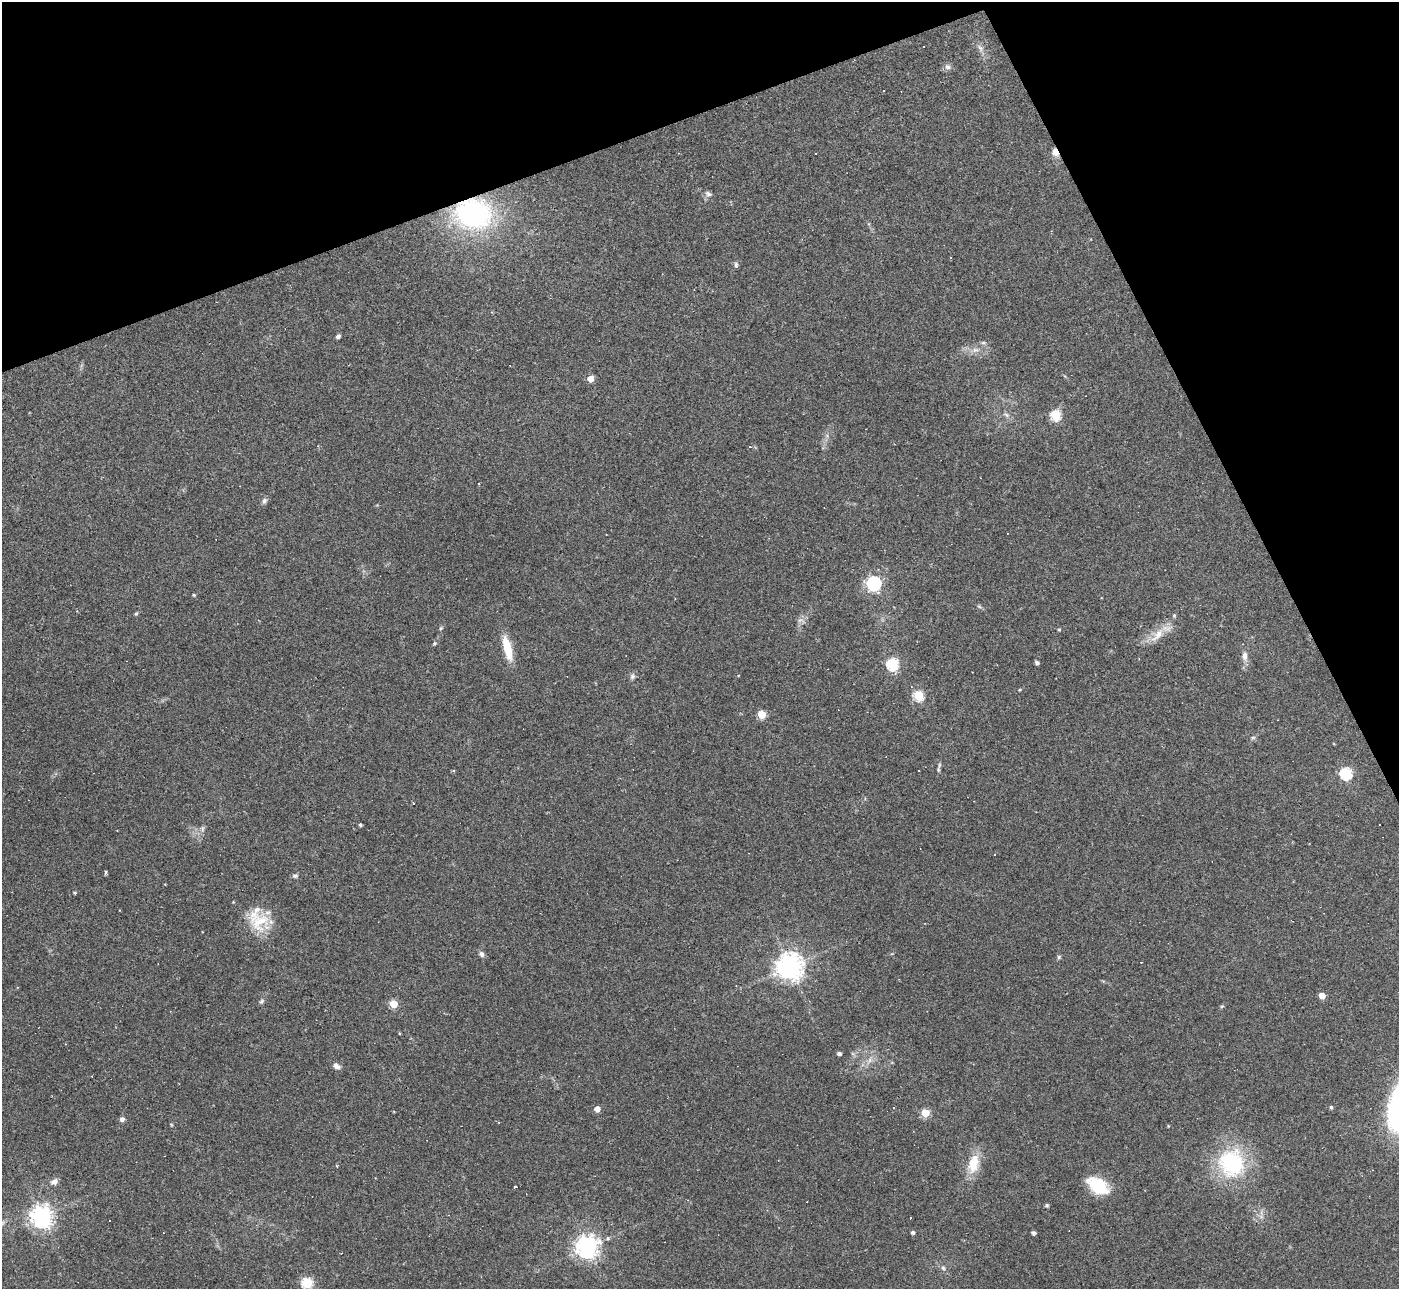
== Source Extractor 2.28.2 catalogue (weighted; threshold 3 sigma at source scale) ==
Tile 3 of 4 x 4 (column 3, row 1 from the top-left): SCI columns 2795-4191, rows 4009-5295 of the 5588 x 5575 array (HDU 1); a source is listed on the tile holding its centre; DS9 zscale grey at full resolution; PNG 1401 x 1291 px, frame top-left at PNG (2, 2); no overlay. Shown black and unused: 20% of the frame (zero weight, under 2 of 3 exposures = <1% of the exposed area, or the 3 px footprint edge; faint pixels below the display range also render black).
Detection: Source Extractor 2.28.2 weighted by HDU 2 'WHT'; one run over the whole footprint, this tile lists its part. Background 0.0708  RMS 0.0057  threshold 0.0254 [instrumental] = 3 sigma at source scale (4.5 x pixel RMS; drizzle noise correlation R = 1.50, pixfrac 1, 0.05/0.05 arcsec/px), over >= 5 px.
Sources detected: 95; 1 too faint to see at this stretch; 16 cosmic-ray / hot-pixel residue — not listed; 2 inside a brighter listed object's ellipse — not listed separately; the other 76 listed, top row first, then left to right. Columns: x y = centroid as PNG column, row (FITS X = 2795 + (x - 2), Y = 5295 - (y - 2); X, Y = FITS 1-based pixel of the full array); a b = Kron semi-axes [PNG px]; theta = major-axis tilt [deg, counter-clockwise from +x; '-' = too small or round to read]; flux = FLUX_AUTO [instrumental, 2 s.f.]
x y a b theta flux
980 48 10 7 -61 2.4
948 67 9 7 -23 2
1055 152 11 8 -64 3.4
708 194 11 7 -23 2
473 214 44 35 -6 89
736 265 8 5 -89 1.2
338 336 5 4 - 1.5
983 342 8 4 0 1.1
975 350 12 6 7 3.2
591 379 5 5 - 7.4
1006 415 9 5 -22 1.7
1056 415 6 5 - 45
827 436 6 5 - 1.2
264 501 8 6 63 1.6
874 583 6 6 - 140
194 595 4 4 - 0.58
979 606 6 4 -20 0.86
136 614 6 4 61 0.78
801 620 11 6 -3 2.2
441 628 5 5 - 0.74
1059 629 4 4 - 0.72
1158 635 27 10 48 9.4
434 643 6 4 44 0.81
507 648 24 7 -76 17
1244 656 10 7 88 3.3
1037 662 4 4 - 1.3
892 664 6 6 - 67
632 676 8 7 - 1.8
1020 690 4 3 - 0.52
918 695 5 5 - 41
761 714 5 5 - 22
1253 737 6 4 1 0.86
938 770 9 5 85 1.3
454 771 4 3 - 0.78
919 771 2 2 - 0.44
1346 773 6 5 - 71
413 803 3 3 - 1.5
360 825 3 3 - 0.99
202 828 9 5 -85 1.4
105 872 4 3 - 0.99
295 876 8 6 8 1.3
165 884 3 3 - 0.43
75 893 4 3 - 0.64
259 921 30 25 -21 20
481 954 7 6 - 2
1059 957 6 5 - 0.99
1141 962 2 2 - 0.39
790 966 9 8 - 600
1322 996 5 4 - 7.6
261 1001 8 5 41 1.2
394 1004 5 5 - 20
1222 1006 6 4 13 0.72
839 1053 4 3 - 1.7
870 1060 7 4 71 1.6
337 1066 10 7 -36 2.5
894 1107 3 2 - 0.66
1331 1107 4 4 - 0.95
597 1109 4 4 - 5.8
925 1113 5 5 - 23
122 1119 6 6 - 1.7
171 1124 5 3 - 0.52
1168 1126 4 4 - 0.45
1231 1163 31 28 -70 58
973 1164 27 14 77 13
337 1166 5 3 - 0.59
54 1182 10 7 26 3
1098 1186 23 14 -33 25
515 1187 3 3 - 3.1
1047 1205 4 4 - 1.1
41 1216 7 7 - 440
1261 1216 7 4 -19 1.3
913 1232 5 4 - 1.2
1033 1233 4 3 - 1.5
587 1247 7 7 - 460
943 1268 6 5 - 1.3
307 1283 6 5 - 47
Overlapping masked pixels (flux is a lower limit): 2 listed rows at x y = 1055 152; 473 214
Isophote crosses this tile's border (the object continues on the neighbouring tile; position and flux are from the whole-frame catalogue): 1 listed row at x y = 307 1283